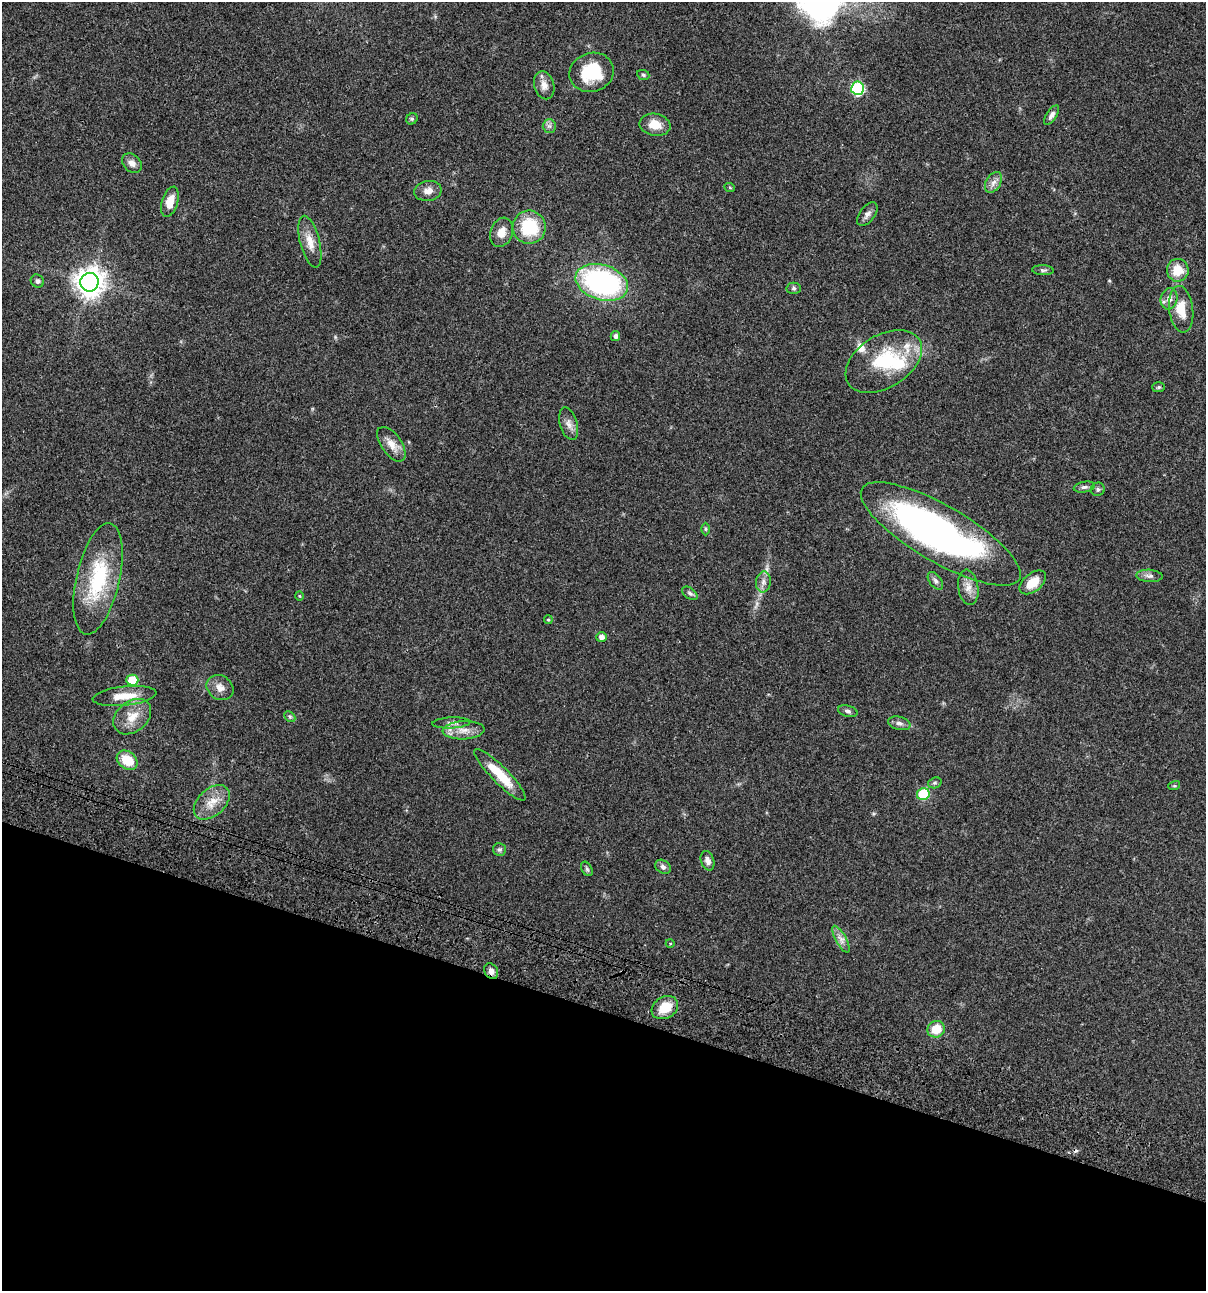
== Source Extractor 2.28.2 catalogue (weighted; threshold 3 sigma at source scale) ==
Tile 15 of 4 x 4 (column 3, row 4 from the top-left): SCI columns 2641-3844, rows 120-1408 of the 5406 x 5393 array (HDU 1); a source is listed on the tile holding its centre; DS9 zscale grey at full resolution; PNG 1208 x 1293 px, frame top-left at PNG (2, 2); each listed source drawn as its Kron ellipse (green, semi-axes under 4 px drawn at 4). Shown black and unused: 22% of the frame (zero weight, under 3 of 4 exposures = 9% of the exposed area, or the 3 px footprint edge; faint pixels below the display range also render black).
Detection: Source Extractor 2.28.2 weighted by HDU 2 'WHT'; one run over the whole footprint, this tile lists its part. Background 0.0468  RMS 0.0053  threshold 0.0239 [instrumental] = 3 sigma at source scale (4.5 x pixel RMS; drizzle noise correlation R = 1.50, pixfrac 1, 0.05/0.05 arcsec/px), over >= 5 px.
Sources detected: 74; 1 inside a brighter object's white glare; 1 cosmic-ray / hot-pixel residue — neither listed nor drawn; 4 inside a brighter listed object's ellipse — not listed separately; the other 68 listed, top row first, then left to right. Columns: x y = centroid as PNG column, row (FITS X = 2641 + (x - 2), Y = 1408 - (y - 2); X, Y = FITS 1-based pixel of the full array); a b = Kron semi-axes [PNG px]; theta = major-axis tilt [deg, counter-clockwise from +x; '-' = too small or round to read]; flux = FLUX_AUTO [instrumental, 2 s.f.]
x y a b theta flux
592 72 22 19 19 21
643 75 6 5 - 0.82
544 85 14 10 -74 3.8
857 88 6 6 - 54
1051 115 11 5 57 2.1
412 119 6 5 - 0.88
655 125 15 11 -10 7
549 126 7 6 - 1.4
132 163 11 8 -44 3
993 182 11 7 59 2.6
730 188 5 3 - 0.5
428 191 13 10 8 3.9
170 202 15 8 73 6.6
867 214 14 7 53 2.3
529 227 16 16 - 23
502 232 15 11 70 5.5
310 242 26 10 -76 6.5
1043 270 11 5 -3 1.2
1178 270 11 11 - 8.9
37 281 7 6 - 1.3
89 282 9 9 - 600
602 282 27 17 -17 93
794 288 7 5 -2 0.98
1169 299 11 8 77 3
1181 309 23 12 -83 9.6
615 336 5 5 - 1.7
884 361 42 26 32 31
1159 387 6 5 - 0.85
569 424 17 8 -74 3.3
391 444 20 10 -54 5.4
1084 487 11 5 10 1.4
1098 489 7 6 - 1.3
706 529 6 4 90 0.7
941 534 91 28 -30 200
1149 576 13 6 -4 2
98 579 57 21 77 36
935 581 10 6 -53 1.5
763 582 10 7 84 2.5
1033 582 15 9 39 8.9
968 587 18 10 -82 4.7
690 593 9 5 -36 1.4
299 596 5 3 - 0.44
548 620 4 4 - 0.63
601 637 5 5 - 2.5
132 680 6 5 - 12
220 688 14 11 -32 4.2
125 696 32 9 6 9.3
848 711 10 5 -15 1.3
132 717 21 15 39 8.9
290 717 6 4 -44 0.79
451 723 19 5 2 2.4
899 723 11 6 -14 1.9
464 730 21 9 3 5.8
127 760 11 8 -37 12
500 775 35 8 -45 15
935 783 7 5 19 0.91
1174 786 6 4 17 0.64
923 794 6 6 - 29
212 802 21 13 42 8
499 849 6 6 - 1.1
708 861 10 6 -72 2.4
663 867 8 6 -34 1.6
587 869 8 5 -60 0.95
841 939 15 5 -62 2.8
670 943 4 3 - 0.45
491 971 8 6 -59 2.2
665 1008 14 10 31 10
936 1029 9 8 - 9.7
Overlapping masked pixels (flux is a lower limit): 1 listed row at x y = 491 971